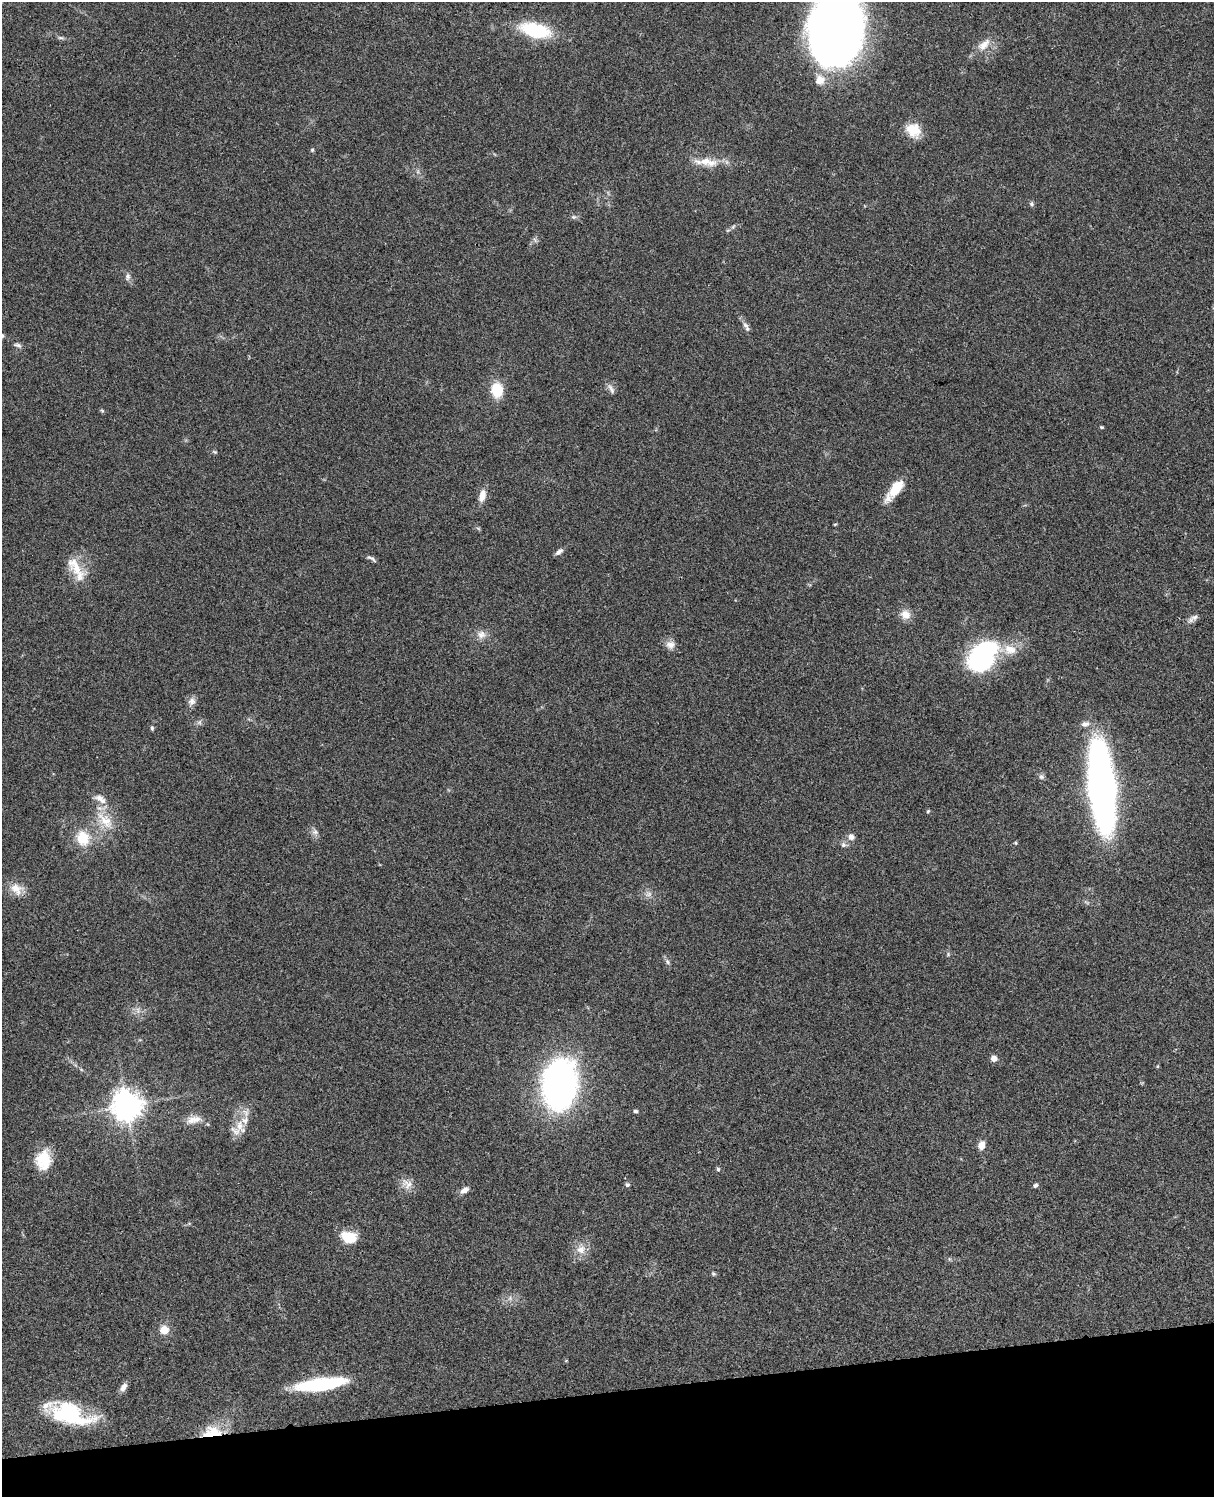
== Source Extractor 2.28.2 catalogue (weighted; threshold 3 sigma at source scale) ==
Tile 10 of 4 x 3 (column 2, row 3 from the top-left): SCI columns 1333-2544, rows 278-1772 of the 5086 x 4927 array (HDU 1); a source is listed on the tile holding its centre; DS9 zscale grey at full resolution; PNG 1216 x 1499 px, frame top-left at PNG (2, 2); no overlay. Shown black and unused: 7% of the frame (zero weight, under 3 of 4 exposures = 6% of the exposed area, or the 3 px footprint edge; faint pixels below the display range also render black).
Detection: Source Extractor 2.28.2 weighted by HDU 2 'WHT'; one run over the whole footprint, this tile lists its part. Background 0.0778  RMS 0.0059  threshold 0.0264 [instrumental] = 3 sigma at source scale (4.5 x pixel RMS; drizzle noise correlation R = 1.50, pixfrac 1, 0.05/0.05 arcsec/px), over >= 5 px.
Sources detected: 79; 1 too faint to see at this stretch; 3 inside a brighter object's white glare — not listed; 6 inside a brighter listed object's ellipse — not listed separately; the other 69 listed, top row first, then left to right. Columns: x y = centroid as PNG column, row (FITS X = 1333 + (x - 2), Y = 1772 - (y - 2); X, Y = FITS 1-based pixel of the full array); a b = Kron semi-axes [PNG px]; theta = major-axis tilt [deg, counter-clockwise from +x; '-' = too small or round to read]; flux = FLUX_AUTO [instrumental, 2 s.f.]
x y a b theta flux
535 30 28 13 -13 39
835 31 66 45 79 500
61 38 10 4 -5 1.3
984 44 22 11 43 7.4
913 130 19 16 -34 11
312 150 5 5 - 0.76
707 162 28 11 -10 11
1031 204 7 6 - 1.1
574 217 7 5 18 1.3
733 227 8 4 58 0.97
535 240 8 4 -46 1.2
128 277 11 7 85 2.2
745 325 11 6 -48 2.3
17 345 12 5 -16 1.8
611 389 17 6 -61 2.5
497 390 13 11 -86 18
102 410 6 4 -3 0.72
1101 427 4 4 - 0.63
215 452 6 4 -42 0.77
896 488 25 12 53 14
482 496 17 9 76 5.3
835 524 5 3 - 0.53
559 552 11 6 38 2.1
373 559 12 5 -45 1.5
76 569 38 14 -60 13
905 614 13 12 - 5.6
1195 617 12 7 36 2.5
481 634 13 11 -10 4.7
670 645 12 11 - 4
987 649 27 13 16 59
192 701 12 9 63 3.1
199 722 7 6 - 1.5
1085 724 11 7 14 2.8
152 728 6 4 -89 0.9
1041 777 8 7 - 1.5
1102 787 53 15 -84 640
928 811 5 4 - 0.73
105 820 33 15 -46 16
315 832 9 8 - 2.4
851 837 7 7 - 3.2
83 838 14 13 - 16
1015 843 5 4 - 0.72
843 845 8 7 - 1.9
16 889 19 14 -35 7.5
649 894 10 6 27 2.3
948 954 5 5 - 0.84
667 962 10 5 -50 1.6
138 1010 9 5 -72 2.3
994 1058 6 6 - 3.8
560 1084 41 28 83 210
126 1106 10 9 - 840
635 1111 6 4 -3 1
194 1120 24 11 11 6.6
239 1125 17 11 -89 7.8
981 1145 9 7 71 4.8
43 1160 23 17 82 16
718 1169 5 5 - 0.9
407 1184 15 13 -56 5.5
627 1185 5 5 - 1.3
1035 1185 6 5 - 1.2
464 1190 12 7 32 3.3
349 1237 22 14 -17 11
581 1249 14 12 34 6.2
713 1274 5 5 - 0.92
164 1330 12 11 - 6.1
321 1384 49 11 8 53
123 1387 11 7 59 3.3
69 1416 43 23 -28 36
212 1432 25 14 7 16
Overlapping masked pixels (flux is a lower limit): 1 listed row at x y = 212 1432
Isophote crosses this tile's border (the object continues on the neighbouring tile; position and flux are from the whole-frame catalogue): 1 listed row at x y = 835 31